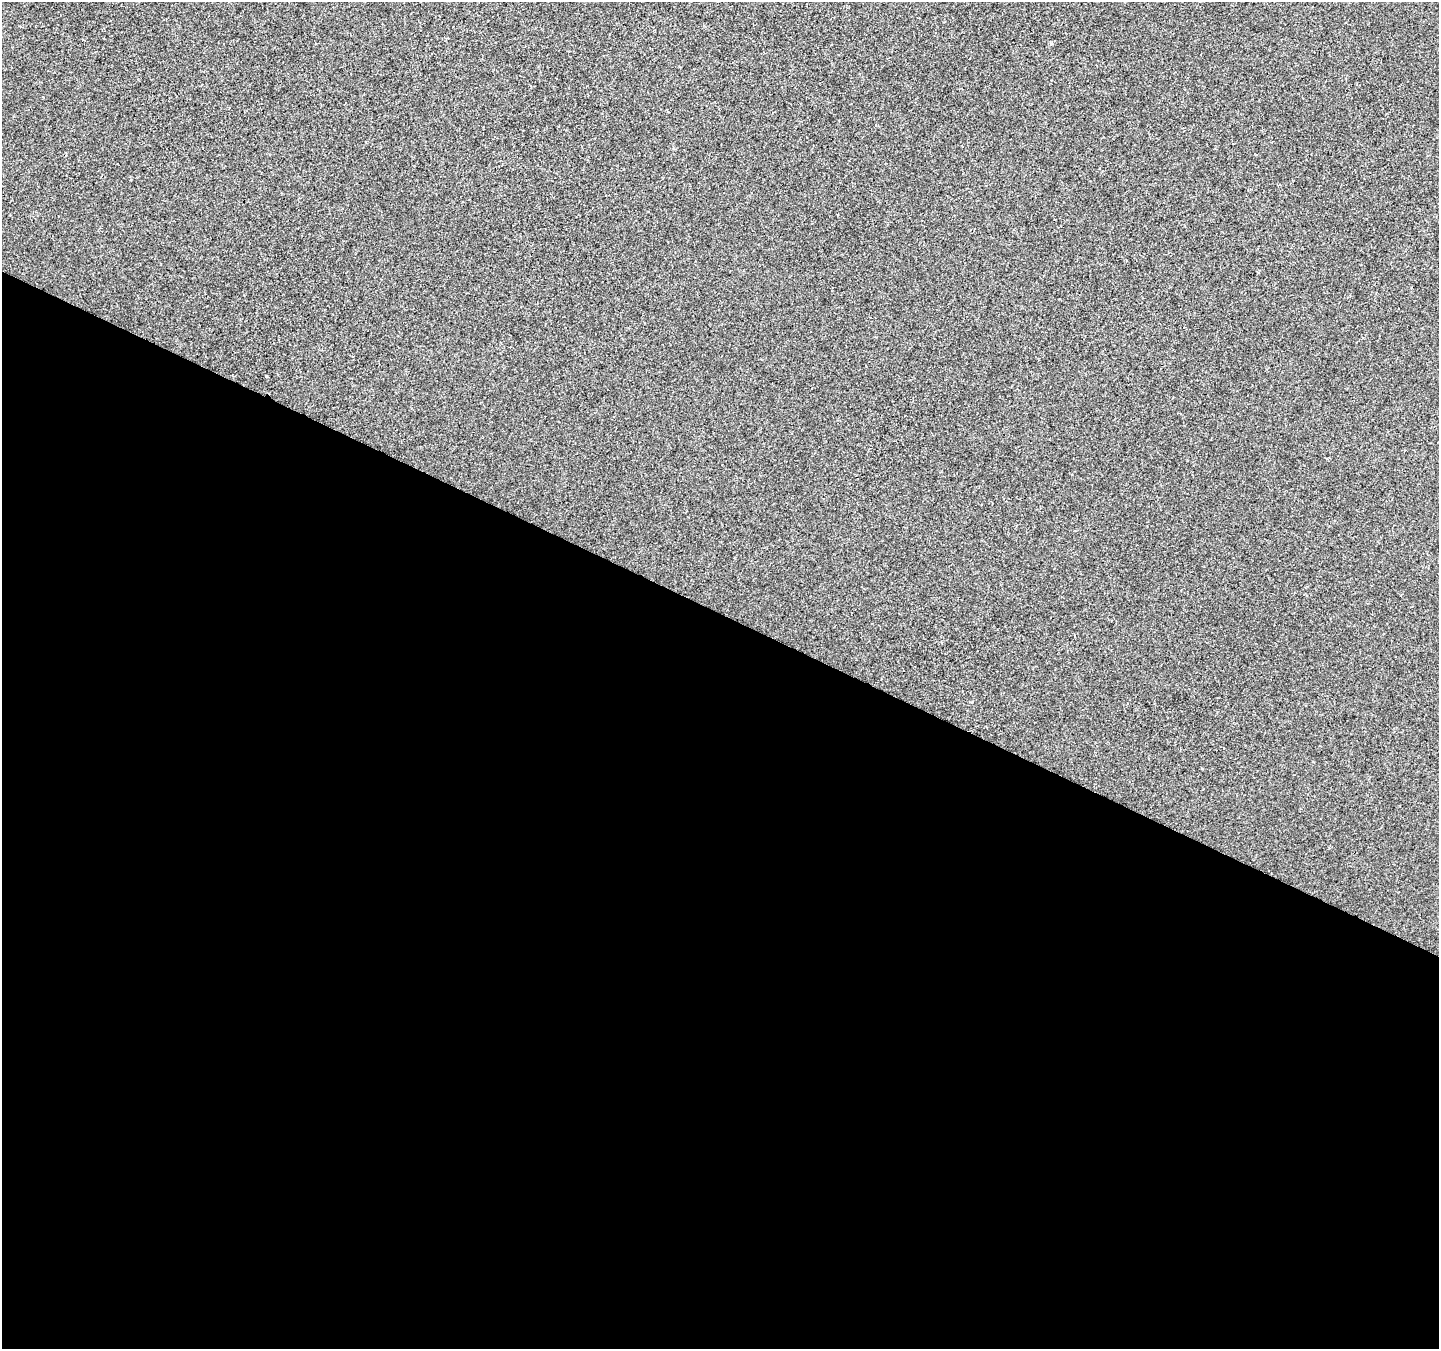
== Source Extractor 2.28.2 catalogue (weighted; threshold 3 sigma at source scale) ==
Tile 14 of 4 x 4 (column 2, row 4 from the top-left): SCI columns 1443-2879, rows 265-1611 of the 5752 x 5851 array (HDU 1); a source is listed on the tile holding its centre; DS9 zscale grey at full resolution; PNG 1441 x 1351 px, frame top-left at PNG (2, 2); no overlay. Shown black and unused: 55% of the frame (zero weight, under 2 of 3 exposures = <1% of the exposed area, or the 3 px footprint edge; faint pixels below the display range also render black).
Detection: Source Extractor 2.28.2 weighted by HDU 2 'WHT'; one run over the whole footprint, this tile lists its part. Background -3.62e-04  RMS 0.0045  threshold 0.0203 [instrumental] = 3 sigma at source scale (4.5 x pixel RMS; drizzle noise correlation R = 1.50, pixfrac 1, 0.0396/0.0396 arcsec/px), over >= 5 px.
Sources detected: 3; all 3 listed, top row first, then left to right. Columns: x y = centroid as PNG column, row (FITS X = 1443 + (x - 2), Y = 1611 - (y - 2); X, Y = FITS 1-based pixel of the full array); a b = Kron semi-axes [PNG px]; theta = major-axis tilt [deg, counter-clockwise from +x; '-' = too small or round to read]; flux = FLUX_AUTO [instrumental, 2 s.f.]
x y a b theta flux
1051 44 5 3 - 0.55
667 111 3 2 - 0.46
1202 769 3 2 - 0.43